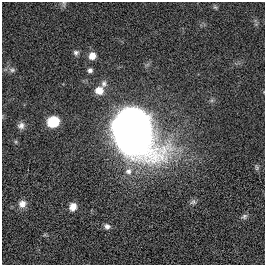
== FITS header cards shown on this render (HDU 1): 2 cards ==
NAXIS1  =                  263
NAXIS2  =                  263

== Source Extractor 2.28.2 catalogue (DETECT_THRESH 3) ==
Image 263 x 263 px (HDU 1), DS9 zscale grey, 1 PNG px = 1 image px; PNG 267 x 267 px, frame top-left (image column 1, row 263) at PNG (2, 2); no overlay
Background 0.00201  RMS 0.03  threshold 0.0901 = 3 sigma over >= 5 px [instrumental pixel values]
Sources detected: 19; all 19 listed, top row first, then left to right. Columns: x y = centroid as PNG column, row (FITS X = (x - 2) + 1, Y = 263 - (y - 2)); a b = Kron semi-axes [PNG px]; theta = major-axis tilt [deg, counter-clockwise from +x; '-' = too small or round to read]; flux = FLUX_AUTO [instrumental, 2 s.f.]
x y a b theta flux
64 4 9 5 -89 4
215 7 6 4 -42 2.8
76 52 7 6 - 5.5
92 56 7 7 - 21
12 70 9 7 -11 6.5
90 70 6 5 - 6.2
104 83 10 7 72 8.6
99 90 11 10 - 21
53 122 11 9 17 60
21 125 9 9 - 9.8
134 133 38 28 -56 1700
16 142 6 4 -72 2.6
257 167 9 5 -80 3.7
128 171 11 10 - 18
193 202 9 7 15 5.5
22 204 10 9 - 15
73 207 8 7 - 17
244 216 8 6 40 5.4
107 226 8 6 -19 7.5
At the frame edge (FLAGS 8, measured only in part): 1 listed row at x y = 64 4